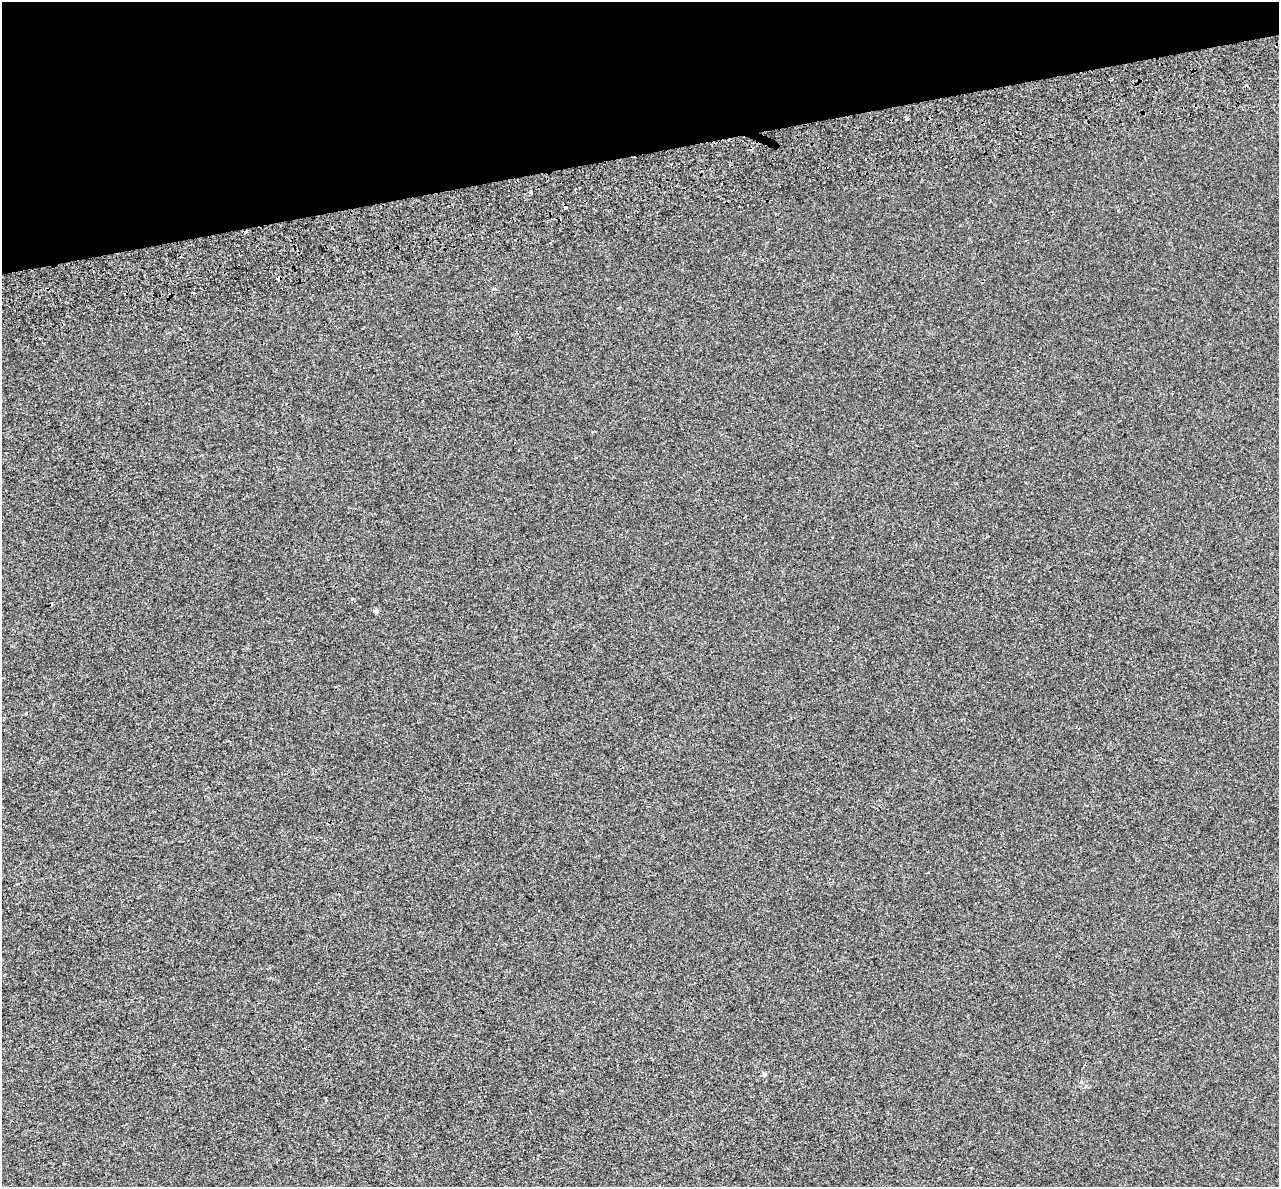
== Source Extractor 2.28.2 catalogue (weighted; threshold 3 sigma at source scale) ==
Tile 3 of 4 x 4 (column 3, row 1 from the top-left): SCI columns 2642-3918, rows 3698-4882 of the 5284 x 5072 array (HDU 1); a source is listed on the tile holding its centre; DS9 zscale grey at full resolution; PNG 1281 x 1189 px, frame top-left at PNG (2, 2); no overlay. Shown black and unused: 13% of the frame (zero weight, under 2 of 3 exposures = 7% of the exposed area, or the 3 px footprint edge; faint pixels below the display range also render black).
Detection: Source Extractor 2.28.2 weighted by HDU 2 'WHT'; one run over the whole footprint, this tile lists its part. Background -6.78e-05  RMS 0.0045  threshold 0.0202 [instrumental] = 3 sigma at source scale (4.5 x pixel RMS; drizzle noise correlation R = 1.50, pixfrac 1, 0.0396/0.0396 arcsec/px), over >= 5 px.
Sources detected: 10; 3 cosmic-ray / hot-pixel residue — not listed; the other 7 listed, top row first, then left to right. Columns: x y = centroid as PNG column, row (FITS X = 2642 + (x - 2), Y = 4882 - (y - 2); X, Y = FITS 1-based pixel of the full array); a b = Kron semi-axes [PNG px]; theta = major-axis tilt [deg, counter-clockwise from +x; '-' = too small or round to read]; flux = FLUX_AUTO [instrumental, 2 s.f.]
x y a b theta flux
907 118 3 3 - 4.4
531 192 4 3 - 1.1
1026 240 3 2 - 0.29
279 278 4 4 - 2.2
52 604 4 2 - 0.29
376 611 6 5 - 0.91
764 1074 7 4 -45 0.65
Overlapping masked pixels (flux is a lower limit): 1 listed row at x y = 279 278